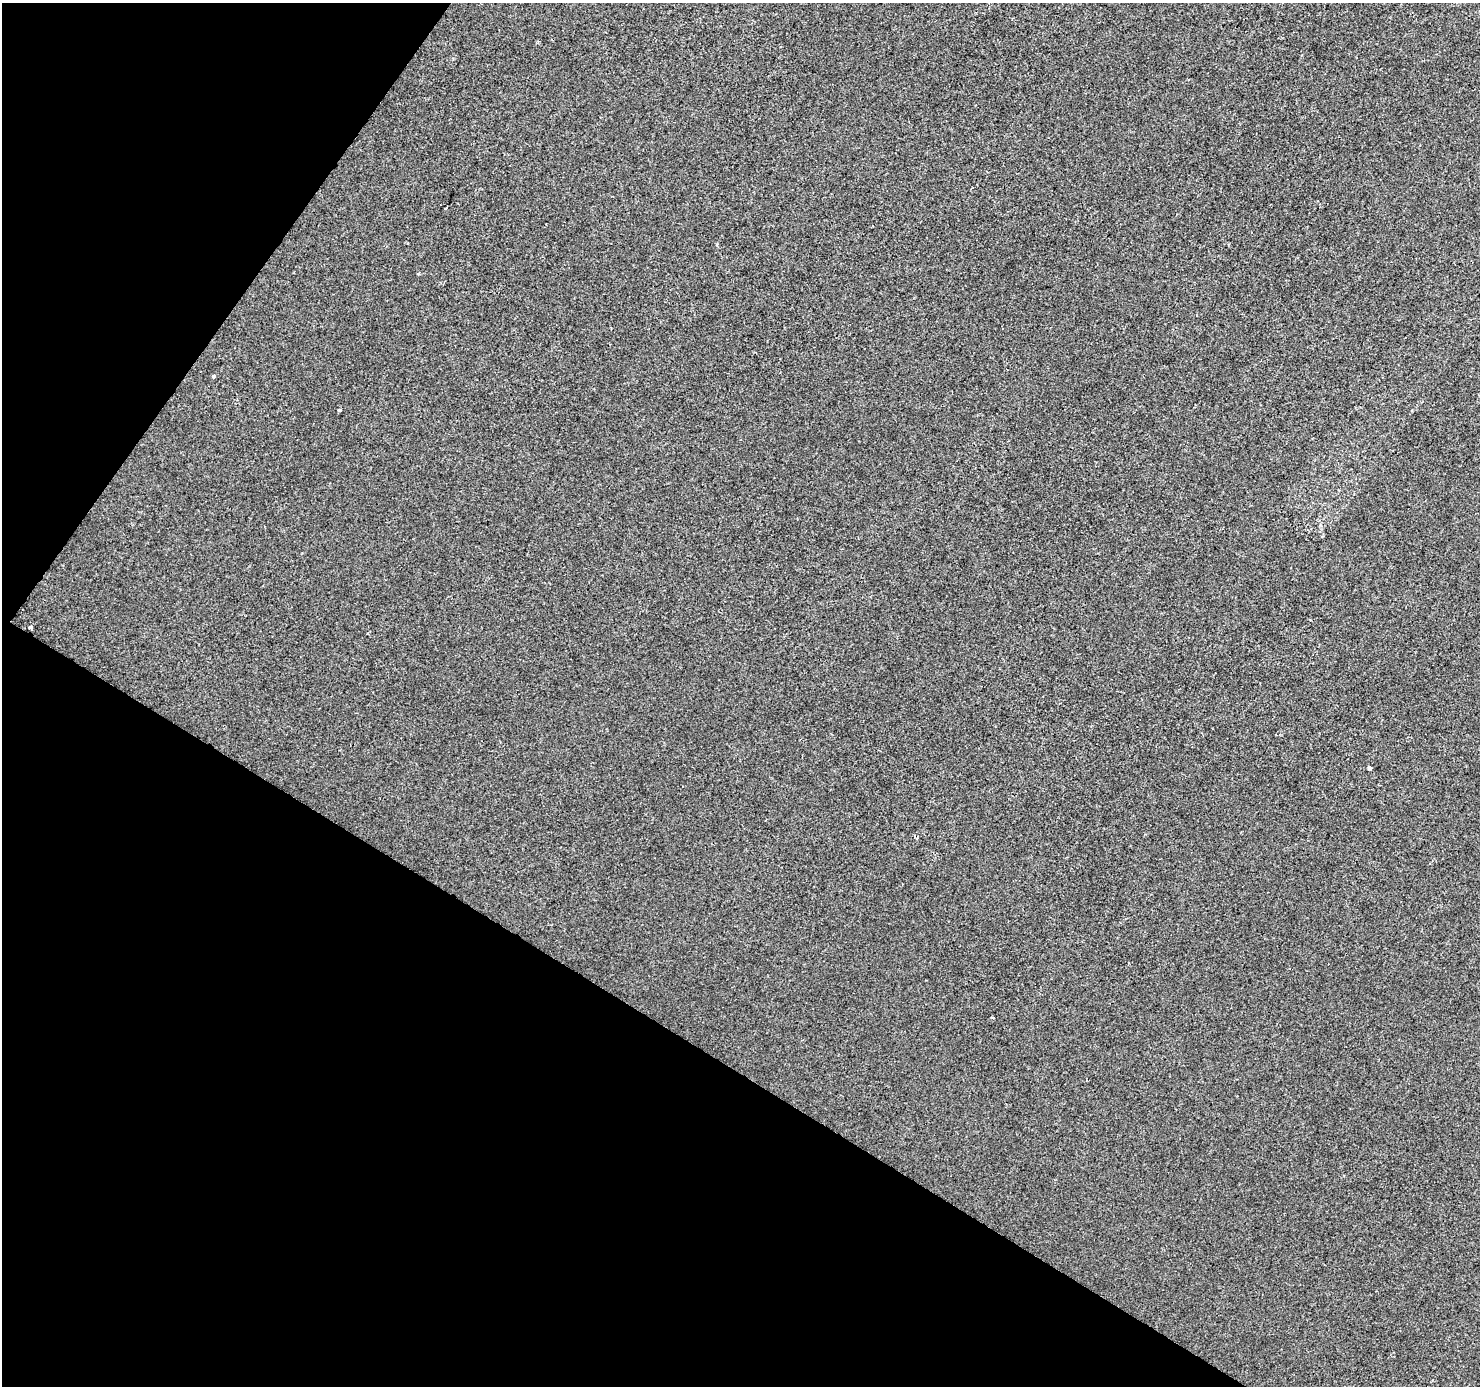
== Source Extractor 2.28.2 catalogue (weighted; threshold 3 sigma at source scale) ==
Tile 9 of 4 x 4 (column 1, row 3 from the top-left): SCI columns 6-1483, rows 1637-3020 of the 5915 x 5974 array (HDU 1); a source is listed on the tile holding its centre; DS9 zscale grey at full resolution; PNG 1482 x 1388 px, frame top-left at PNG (2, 3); no overlay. Shown black and unused: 30% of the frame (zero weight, under 2 of 3 exposures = <1% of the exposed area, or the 3 px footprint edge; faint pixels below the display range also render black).
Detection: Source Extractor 2.28.2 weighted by HDU 2 'WHT'; one run over the whole footprint, this tile lists its part. Background -2.79e-04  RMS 0.0042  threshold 0.0188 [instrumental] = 3 sigma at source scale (4.5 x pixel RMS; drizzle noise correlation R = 1.50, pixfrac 1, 0.0396/0.0396 arcsec/px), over >= 5 px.
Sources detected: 6; all 6 listed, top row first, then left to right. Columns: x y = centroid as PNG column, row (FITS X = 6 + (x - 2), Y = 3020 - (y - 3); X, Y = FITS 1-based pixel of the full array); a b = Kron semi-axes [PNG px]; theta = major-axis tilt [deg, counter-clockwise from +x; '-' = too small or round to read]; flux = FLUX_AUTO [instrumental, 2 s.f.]
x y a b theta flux
445 208 4 3 - 1.1
213 376 3 3 - 2.9
340 410 3 3 - 0.7
30 627 3 3 - 1
1369 768 4 3 - 4.4
993 1018 3 3 - 0.49